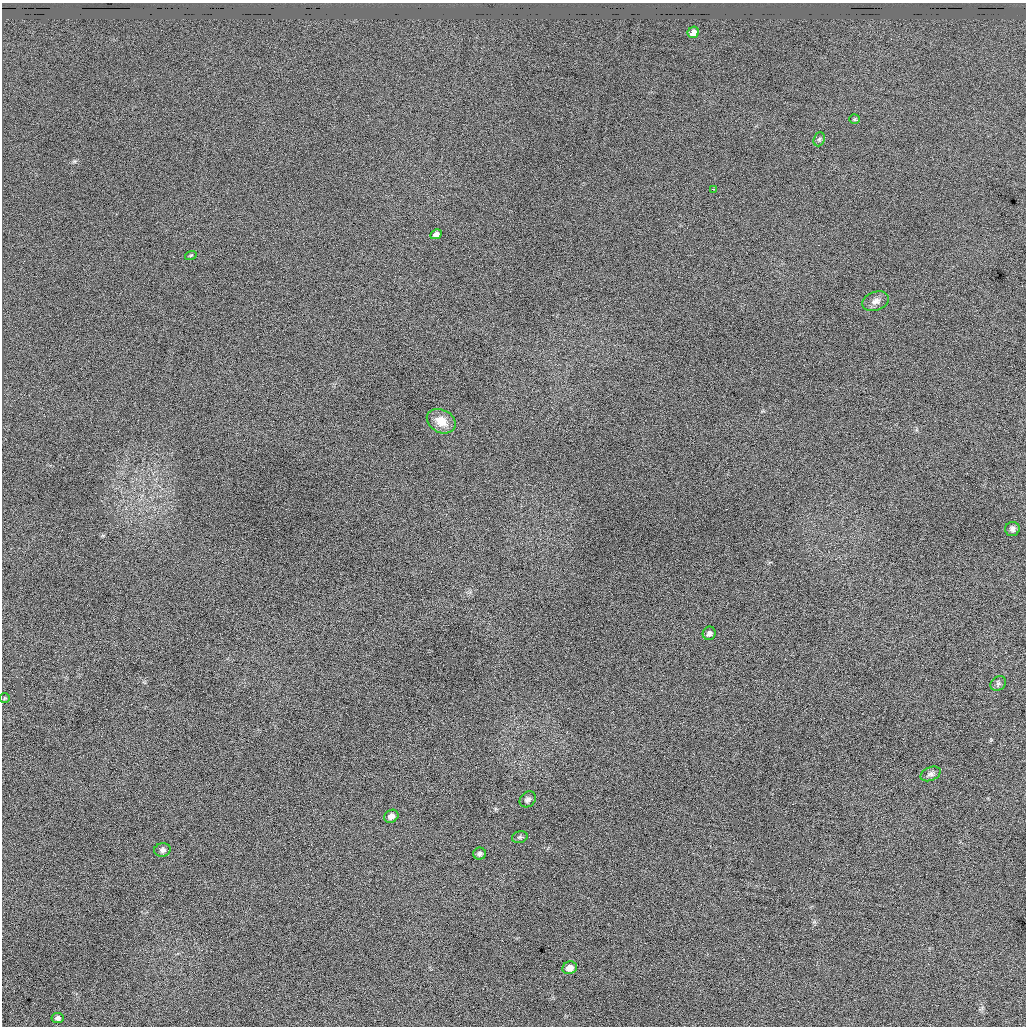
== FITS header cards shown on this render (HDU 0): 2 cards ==
NAXIS1  =                 1024  / Axis length
NAXIS2  =                 1024  / Axis length

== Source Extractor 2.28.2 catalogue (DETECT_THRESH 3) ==
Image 1024 x 1024 px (HDU 0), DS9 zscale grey, 1 PNG px = 1 image px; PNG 1028 x 1028 px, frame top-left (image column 1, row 1024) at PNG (2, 3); each listed source drawn as its Kron ellipse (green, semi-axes under 4 px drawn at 4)
Background 38600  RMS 12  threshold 34.9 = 3 sigma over >= 5 px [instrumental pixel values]
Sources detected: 20; all 20 listed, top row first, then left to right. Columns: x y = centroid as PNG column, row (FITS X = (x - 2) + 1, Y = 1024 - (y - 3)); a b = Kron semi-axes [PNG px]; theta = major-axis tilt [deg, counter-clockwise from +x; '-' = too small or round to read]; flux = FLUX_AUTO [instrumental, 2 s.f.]
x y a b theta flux
693 32 6 5 - 5900
855 119 5 5 - 1100
819 139 7 5 68 1600
713 189 2 2 - 600
436 234 6 4 27 3300
191 255 6 3 19 990
876 301 14 9 19 4800
441 421 15 11 -27 12000
1012 529 7 7 - 2700
709 633 7 6 - 2600
998 684 8 6 37 2100
5 698 5 5 - 900
931 774 10 6 24 2700
528 799 9 7 43 2700
391 816 7 6 - 4400
520 837 8 5 16 1800
162 850 8 7 - 2600
480 854 6 6 - 2300
570 968 7 6 - 7400
58 1018 6 5 - 2500